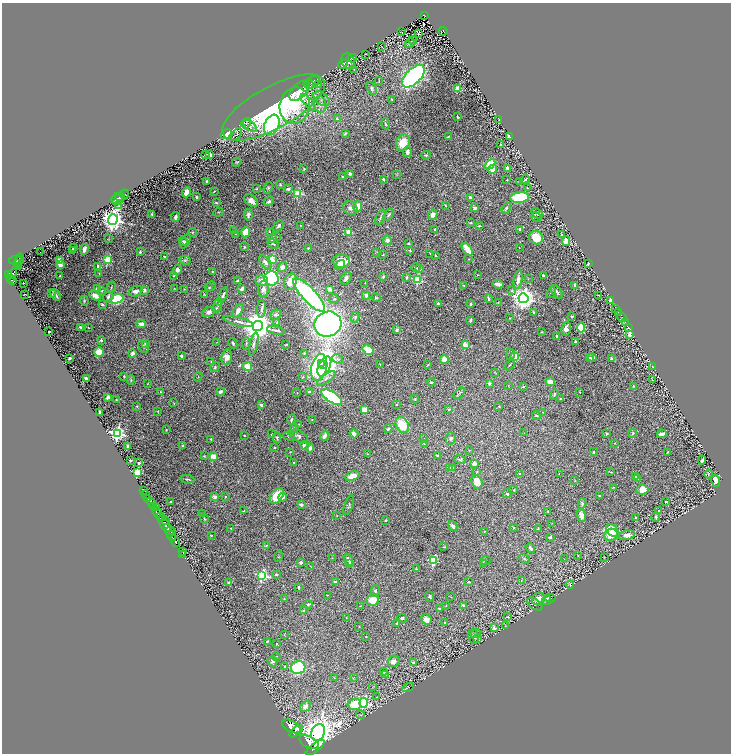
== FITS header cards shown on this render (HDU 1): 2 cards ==
NAXIS1  =                 1457
NAXIS2  =                 1503

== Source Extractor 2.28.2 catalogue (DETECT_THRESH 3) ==
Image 1457 x 1503 px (HDU 1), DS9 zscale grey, zoomed out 1/2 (1 PNG px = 2 x 2 image px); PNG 733 x 756 px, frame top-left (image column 1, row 1502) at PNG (2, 3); each listed source drawn as its Kron ellipse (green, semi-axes under 4 px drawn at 4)
Background 1.73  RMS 0.018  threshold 0.0532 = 3 sigma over >= 5 px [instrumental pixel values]
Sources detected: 608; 46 cannot appear on this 1/2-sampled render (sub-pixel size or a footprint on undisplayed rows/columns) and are neither listed nor drawn; of the other 562, the 500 brightest by FLUX_AUTO listed and drawn (62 fainter detections omitted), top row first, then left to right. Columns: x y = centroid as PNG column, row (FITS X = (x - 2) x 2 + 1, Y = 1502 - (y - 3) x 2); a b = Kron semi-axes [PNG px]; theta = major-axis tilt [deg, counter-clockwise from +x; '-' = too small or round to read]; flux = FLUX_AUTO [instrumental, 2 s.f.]
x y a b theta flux
424 16 4 3 - 330
443 31 4 2 - 320
401 32 3 1 - 1.9
418 34 3 3 - 4.1
413 41 4 3 - 2.5
410 43 5 3 - 3.7
382 47 2 1 - 1.8
365 54 2 1 - 1.8
352 58 4 3 - 4.8
348 61 8 6 -61 14
343 64 5 3 - 6.1
354 69 3 2 - 1.8
413 76 14 7 44 1200
379 80 3 2 - 1.4
313 82 7 5 40 9.2
309 84 5 3 - 3.5
318 85 3 2 - 1.9
372 88 7 3 -61 6
458 89 3 3 - 120
299 91 12 7 46 46
322 99 9 5 -38 12
392 99 2 2 - 2.5
308 102 10 4 -48 13
320 104 8 6 -77 18
295 106 18 15 79 130
273 107 57 21 29 570
457 117 3 2 - 3.5
337 119 4 3 - 3
499 120 2 1 - 2.1
246 123 5 4 - 6.5
385 124 6 3 -78 4.8
272 125 10 7 68 410
250 126 7 4 -36 12
226 134 6 4 35 96
236 134 7 4 55 6.5
345 134 4 2 - 4.3
448 136 4 2 - 3.6
509 136 3 2 - 55
403 143 8 6 63 61
501 144 3 2 - 1.9
407 152 5 4 - 14
205 155 3 2 - 1.7
210 155 3 3 - 30
426 155 5 3 - 4.4
237 162 5 3 - 4.4
490 164 6 4 43 180
507 168 4 3 - 10
304 169 4 3 - 2.3
492 169 4 3 - 37
350 174 4 3 - 10
397 175 3 2 - 2.2
343 177 3 3 - 4.6
383 179 3 3 - 6.2
507 180 2 2 - 1.9
525 180 5 3 - 3.6
206 181 3 2 - 5
519 182 3 1 - 2.2
280 184 3 2 - 3.3
268 188 6 3 67 4.7
527 188 2 1 - 1.8
256 189 3 3 - 3
288 189 4 3 - 10
214 191 3 2 - 2.9
186 192 5 4 - 26
298 193 3 3 - 260
124 194 5 2 - 1.7
120 197 5 3 - 10
196 197 3 3 - 7.5
470 197 3 3 - 6.2
520 198 9 5 7 260
117 199 6 5 - 15
251 201 7 5 -36 24
269 201 5 3 - 6.2
216 203 3 2 - 3.7
119 205 4 3 - 3.9
358 206 5 4 - 31
445 206 4 1 - 1.6
350 208 8 6 -39 15
475 208 3 3 - 10
506 208 5 3 - 5.4
218 212 5 2 - 2
152 214 4 3 - 3.8
537 214 6 4 -39 7.5
248 215 6 4 81 9.4
389 215 6 3 53 5.1
433 215 5 4 - 17
175 217 5 3 - 10
380 217 8 3 66 6.1
536 217 5 3 - 4.3
113 220 5 5 - 3000
471 223 4 3 - 2.8
301 225 3 3 - 1.5
279 226 6 4 50 8.9
479 226 3 2 - 3.4
435 229 2 2 - 2.8
520 229 4 3 - 5.6
233 231 3 2 - 2.5
269 231 2 2 - 2
193 232 4 4 - 3.8
245 232 5 3 - 84
349 232 3 3 - 56
235 234 3 2 - 1.9
561 235 2 2 - 2.1
276 236 2 2 - 1.8
272 238 5 4 - 12
536 238 7 6 - 79
109 239 3 3 - 2.2
387 240 5 4 - 13
183 241 4 3 - 4.8
185 241 8 3 60 6.4
566 241 4 4 - 39
408 243 3 2 - 2.9
273 244 6 2 -23 4.7
244 247 4 3 - 4.5
73 248 2 2 - 3.5
308 248 3 3 - 2.2
519 248 2 1 - 1.6
84 249 5 3 - 14
467 249 7 3 -54 84
73 250 3 2 - 2.3
410 250 3 3 - 3.5
40 252 2 1 - 3.2
140 252 2 2 - 4.6
377 252 3 2 - 1.5
430 253 2 1 - 2
383 255 3 2 - 1.7
435 255 2 2 - 2.3
164 257 2 2 - 3.1
19 259 6 2 75 890
469 259 2 2 - 1.6
15 260 6 3 10 1600
60 260 4 3 - 29
108 260 3 3 - 210
185 260 5 3 - 4.9
272 260 3 3 - 100
341 261 9 6 -2 52
265 262 8 4 -51 16
17 264 4 2 - 530
60 264 4 3 - 12
588 264 3 2 - 2
340 265 5 3 - 11
18 266 2 2 - 310
98 266 2 2 - 11
282 267 5 3 - 25
416 267 4 3 - 6.7
420 269 3 3 - 6.2
177 270 5 4 - 16
212 272 3 3 - 2.9
8 274 3 2 - 970
12 274 5 3 - 1500
99 274 3 2 - 2.2
477 275 3 2 - 1.7
60 276 2 1 - 1.7
174 276 3 3 - 2.3
543 276 4 2 - 7
383 277 4 3 - 4
11 278 3 2 - 490
272 278 7 7 - 720
346 278 6 5 - 16
406 278 4 3 - 7
528 279 3 2 - 1.9
418 280 3 3 - 270
518 280 9 4 81 24
12 281 4 2 - 630
237 281 4 3 - 9.7
262 281 6 5 - 23
290 282 8 6 72 59
23 283 2 2 - 7.1
365 283 3 2 - 1.8
498 284 6 3 -9 26
575 285 2 2 - 40
211 286 5 3 - 3.5
464 286 3 2 - 1.7
111 287 5 3 - 3.7
209 288 3 3 - 3.1
97 289 2 2 - 28
174 289 3 2 - 1.7
184 289 2 2 - 1.4
242 289 4 3 - 18
263 289 8 5 90 20
329 289 2 2 - 45
144 290 2 2 - 41
102 291 4 3 - 4.4
136 291 7 5 21 15
512 291 4 3 - 3.6
557 292 8 3 -56 9.1
551 293 6 3 53 4.5
52 294 2 2 - 3.9
25 295 2 1 - 1.5
56 295 6 2 -52 10
204 295 3 2 - 2.1
223 295 8 3 66 8.1
309 295 21 7 -47 1100
366 295 3 3 - 12
598 295 4 2 - 2.5
95 296 6 4 -28 22
108 297 5 5 - 9.4
376 298 5 4 - 4.4
523 298 5 5 - 3100
117 299 7 4 18 280
334 299 5 3 - 4.2
488 299 4 2 - 6.7
611 300 4 3 - 20
84 301 5 3 - 4.1
438 303 2 2 - 20
498 303 2 2 - 2.4
102 304 4 3 - 5
470 304 3 2 - 7.2
218 305 7 3 81 6.9
216 308 4 3 - 3.2
615 308 2 1 - 2.1
262 309 9 4 86 8.6
238 311 8 4 56 21
209 312 7 4 21 16
533 312 2 2 - 7.7
619 313 2 1 - 2
276 315 5 4 - 5.5
572 316 2 2 - 4.2
355 317 5 4 - 5.7
622 317 5 2 - 2.4
510 318 3 2 - 1.9
470 320 3 2 - 5.4
239 322 15 4 -14 16
625 322 3 2 - 1.5
277 323 3 3 - 4.1
141 324 5 4 - 20
328 324 14 12 24 1500
258 326 5 5 - 8100
81 327 3 2 - 6.4
88 328 2 1 - 1.4
581 328 5 4 - 110
628 328 3 2 - 2.4
566 329 7 4 82 21
276 330 9 2 -11 6.9
396 330 4 3 - 8.9
49 332 2 2 - 3.9
542 332 3 2 - 1.7
629 335 3 2 - 18
557 336 4 3 - 8
101 340 2 2 - 12
575 341 4 3 - 4.1
217 342 3 2 - 1.5
145 343 4 2 - 2.9
233 343 6 3 -64 4.9
246 344 6 3 86 6
254 344 12 3 77 8.7
286 344 2 1 - 2.2
465 345 3 2 - 94
144 346 6 5 - 6.8
368 350 6 4 -34 70
99 352 5 4 - 80
133 353 2 2 - 53
304 353 3 3 - 3.4
510 354 5 3 - 4.1
181 356 3 3 - 5.4
227 357 7 5 81 31
515 357 3 3 - 120
589 357 4 2 - 2.9
70 358 3 2 - 8.3
592 358 4 3 - 8.4
338 359 6 3 -38 6.2
444 359 4 4 - 43
611 359 2 2 - 15
211 361 2 2 - 2.1
321 363 2 2 - 1000
323 364 4 2 - 1200
380 364 3 2 - 1.6
428 365 4 2 - 3.1
510 365 6 3 47 3.5
247 366 5 3 - 140
324 366 10 5 64 2400
215 367 5 4 - 4.9
653 367 4 2 - 1.4
319 368 14 7 77 960
495 373 4 2 - 2.1
124 376 2 2 - 3.1
198 377 5 2 - 2.3
303 377 4 3 - 3.4
86 378 3 2 - 11
326 378 11 4 35 14
131 380 5 3 - 3.9
653 380 3 2 - 3
431 382 4 3 - 3.4
550 382 5 4 - 40
148 383 3 2 - 1.7
489 383 4 3 - 6.5
508 385 3 2 - 1.5
633 386 3 2 - 2.2
523 387 3 3 - 2.3
221 391 4 3 - 14
160 392 2 1 - 1.5
309 392 2 2 - 14
580 392 2 2 - 1.5
297 393 3 2 - 1.9
459 393 7 3 49 5.6
554 394 5 3 - 4.7
108 397 4 3 - 8.6
332 397 12 5 -32 360
560 398 2 2 - 2.4
415 399 4 3 - 3.1
116 400 2 1 - 1.9
174 403 3 2 - 1.5
396 404 2 2 - 3
261 405 2 2 - 23
137 406 3 3 - 2.8
499 406 2 2 - 2.7
449 409 4 2 - 3.7
364 410 4 4 - 53
100 412 4 2 - 8.7
157 412 3 3 - 2.2
543 412 2 2 - 2.2
536 416 4 3 - 3.6
291 419 5 3 - 5
312 419 2 1 - 1.6
299 424 3 3 - 2.6
402 425 8 6 -62 97
294 428 4 4 - 5.2
388 429 4 3 - 7.5
166 430 4 3 - 3.1
117 433 4 4 - 1100
524 433 2 2 - 2.5
633 433 5 3 - 3.4
272 434 4 2 - 3.2
354 434 4 3 - 29
607 434 2 2 - 6.9
662 434 5 3 - 19
244 435 2 2 - 2.7
289 436 6 2 -16 2.7
298 436 10 5 -26 11
325 436 5 3 - 25
277 437 5 4 - 4.9
424 438 3 2 - 1.5
451 438 6 5 - 6.3
211 439 3 2 - 2.9
615 443 2 2 - 2.7
424 444 3 2 - 1.8
304 445 4 3 - 10
128 446 3 2 - 5.5
183 446 3 3 - 5.8
274 447 2 2 - 3.6
310 448 4 3 - 10
469 450 3 2 - 2
290 452 3 2 - 1.7
594 452 3 2 - 4.3
668 452 4 2 - 2
367 454 3 3 - 2.8
204 456 3 3 - 3.1
438 456 3 2 - 6
213 457 3 2 - 89
460 460 6 4 -19 5.3
702 460 4 2 - 10
130 461 2 2 - 19
294 462 3 2 - 3.7
139 463 2 2 - 23
475 464 2 2 - 58
449 468 4 3 - 4.4
453 468 3 3 - 4.5
137 472 3 3 - 290
477 472 3 2 - 2.8
610 472 4 2 - 2
559 473 2 2 - 1.5
520 474 2 2 - 2.2
709 474 4 3 - 2.4
352 476 7 4 17 40
636 476 4 3 - 3
638 478 4 3 - 11
187 479 7 2 -9 6.3
575 481 2 2 - 1.5
716 481 6 3 -78 17
477 482 7 5 -66 34
613 487 4 2 - 2.6
514 490 2 2 - 2.7
642 490 6 5 - 37
143 491 2 2 - 150
146 494 3 2 - 400
507 494 4 4 - 6.6
277 496 9 5 53 86
599 496 2 2 - 3.5
215 497 2 2 - 52
225 497 2 2 - 2.3
283 497 4 4 - 12
148 498 2 1 - 410
171 502 2 2 - 1.6
666 502 2 2 - 2.5
151 503 5 2 - 3000
582 503 5 3 - 5.4
301 505 3 2 - 14
349 505 10 3 70 5.5
154 507 3 2 - 1300
157 507 2 1 - 350
243 511 3 1 - 2
548 511 2 2 - 3.1
658 511 3 3 - 2.9
157 512 6 2 -58 5100
203 513 4 3 - 2.6
581 515 7 4 -76 16
337 516 2 2 - 1.5
161 517 4 3 - 2300
636 517 2 2 - 2.1
656 517 5 3 - 6.2
204 518 5 3 - 4.2
385 520 2 2 - 3.8
166 521 3 2 - 330
552 523 3 2 - 2.3
164 524 9 2 -56 2500
453 526 5 3 - 11
514 527 3 2 - 2.8
168 528 4 2 - 1200
231 528 2 2 - 2.3
538 528 3 2 - 1.9
170 531 4 2 - 820
485 531 4 2 - 2.3
613 531 7 5 -49 72
211 535 3 3 - 2.6
611 535 7 6 - 46
627 535 8 5 11 24
171 536 6 2 -55 2700
550 537 4 3 - 4.6
175 541 6 2 -63 3900
266 545 4 2 - 2.8
444 547 2 2 - 2.1
530 548 5 3 - 6.8
182 551 3 1 - 110
183 554 2 1 - 49
578 555 2 2 - 2.3
278 556 5 2 - 3.4
604 557 3 2 - 1.7
332 558 2 2 - 1.6
524 559 6 3 -31 3.7
564 559 3 2 - 1.8
348 560 6 3 -62 15
485 560 5 3 - 4.3
434 561 3 3 - 290
301 563 2 2 - 23
350 563 3 3 - 5.8
483 563 3 3 - 8.2
310 566 4 2 - 1.7
416 569 2 2 - 1.8
276 574 4 3 - 4.5
262 575 4 4 - 530
521 581 3 2 - 1.6
335 582 3 2 - 5.5
468 582 3 2 - 3.8
229 583 3 3 - 13
570 585 4 3 - 2.8
299 587 4 2 - 3.5
375 591 6 3 78 6.1
327 595 2 2 - 1.5
430 596 5 3 - 5.2
451 597 4 2 - 1.7
550 598 5 2 - 4.2
284 599 3 2 - 1.9
538 599 7 6 - 41
373 600 6 5 - 51
546 600 5 3 - 8
308 604 4 3 - 6.9
535 604 9 5 -39 7.6
464 605 4 2 - 7
360 606 2 1 - 1.7
446 606 3 2 - 2.1
439 608 3 2 - 5.4
303 611 3 3 - 4.1
508 616 2 2 - 3.5
346 617 3 2 - 1.4
402 618 5 2 - 5.4
426 620 5 4 - 28
445 623 2 2 - 6.4
397 624 3 3 - 6.1
359 626 3 2 - 1.9
506 626 4 2 - 2.1
494 628 4 3 - 15
476 633 5 4 - 5
284 634 3 2 - 1.9
474 636 8 5 -81 8.4
366 637 2 2 - 1.4
477 638 3 2 - 1.4
267 641 3 2 - 2.9
277 644 3 2 - 1.7
276 657 4 3 - 4.3
272 661 5 5 - 7.9
394 661 6 5 - 16
413 663 2 2 - 12
285 666 3 2 - 2.9
298 668 7 6 - 360
384 672 3 2 - 5.3
386 674 3 2 - 1.7
334 678 3 3 - 2.2
353 678 3 2 - 1.8
373 687 3 2 - 1.6
408 687 6 2 27 2.1
376 697 2 2 - 3.1
364 703 4 4 - 300
354 704 7 5 3 80
305 706 6 4 48 13
360 715 4 2 - 1.5
291 726 10 5 -29 14000
296 731 8 4 43 9400
318 732 9 6 66 7800
309 742 11 5 -28 12000
315 747 11 4 38 9700
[62 fainter detections neither listed nor drawn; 46 sub-pixel or undisplayed-footprint detections neither listed nor drawn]